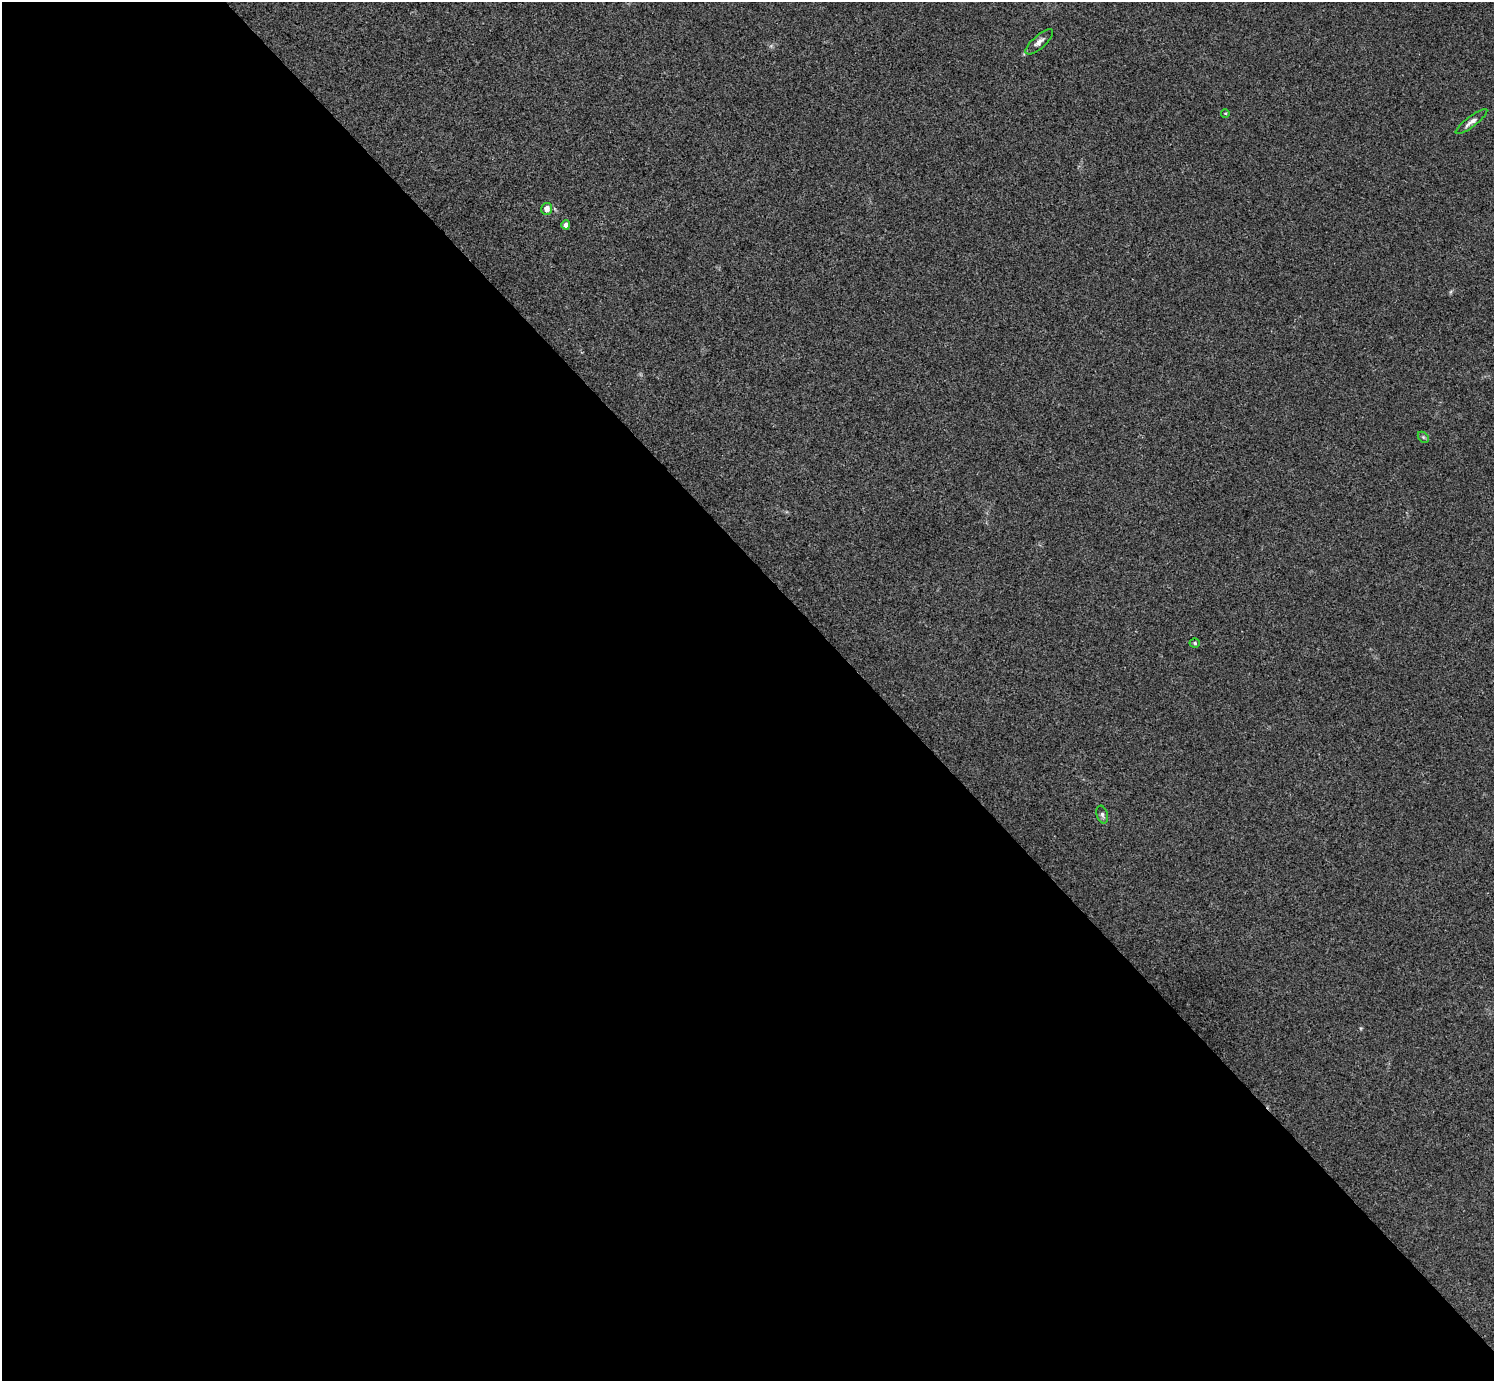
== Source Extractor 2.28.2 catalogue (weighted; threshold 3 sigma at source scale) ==
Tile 9 of 4 x 4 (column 1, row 3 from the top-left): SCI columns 4-1495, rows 1539-2917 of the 5976 x 5974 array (HDU 1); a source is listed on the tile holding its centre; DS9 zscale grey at full resolution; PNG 1496 x 1383 px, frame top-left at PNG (2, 2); each listed source drawn as its Kron ellipse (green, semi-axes under 4 px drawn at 4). Shown black and unused: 58% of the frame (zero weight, under 3 of 4 exposures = <1% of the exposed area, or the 3 px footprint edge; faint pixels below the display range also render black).
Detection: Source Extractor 2.28.2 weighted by HDU 2 'WHT'; one run over the whole footprint, this tile lists its part. Background 0.0246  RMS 0.0046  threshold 0.0207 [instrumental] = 3 sigma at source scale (4.5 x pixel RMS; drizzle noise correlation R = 1.50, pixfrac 1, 0.05/0.05 arcsec/px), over >= 5 px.
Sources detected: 8; all 8 listed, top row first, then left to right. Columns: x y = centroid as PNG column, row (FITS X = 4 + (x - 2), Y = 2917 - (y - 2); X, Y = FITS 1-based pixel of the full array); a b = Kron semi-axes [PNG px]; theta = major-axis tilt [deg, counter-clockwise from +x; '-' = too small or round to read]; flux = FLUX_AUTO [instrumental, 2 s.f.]
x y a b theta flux
1039 42 17 6 42 2.3
1225 113 4 3 - 0.35
1471 122 19 5 37 2.5
547 209 6 5 - 2.9
566 225 4 4 - 1.8
1423 437 6 4 -45 0.77
1195 643 5 4 - 0.62
1102 815 9 5 -74 1.2